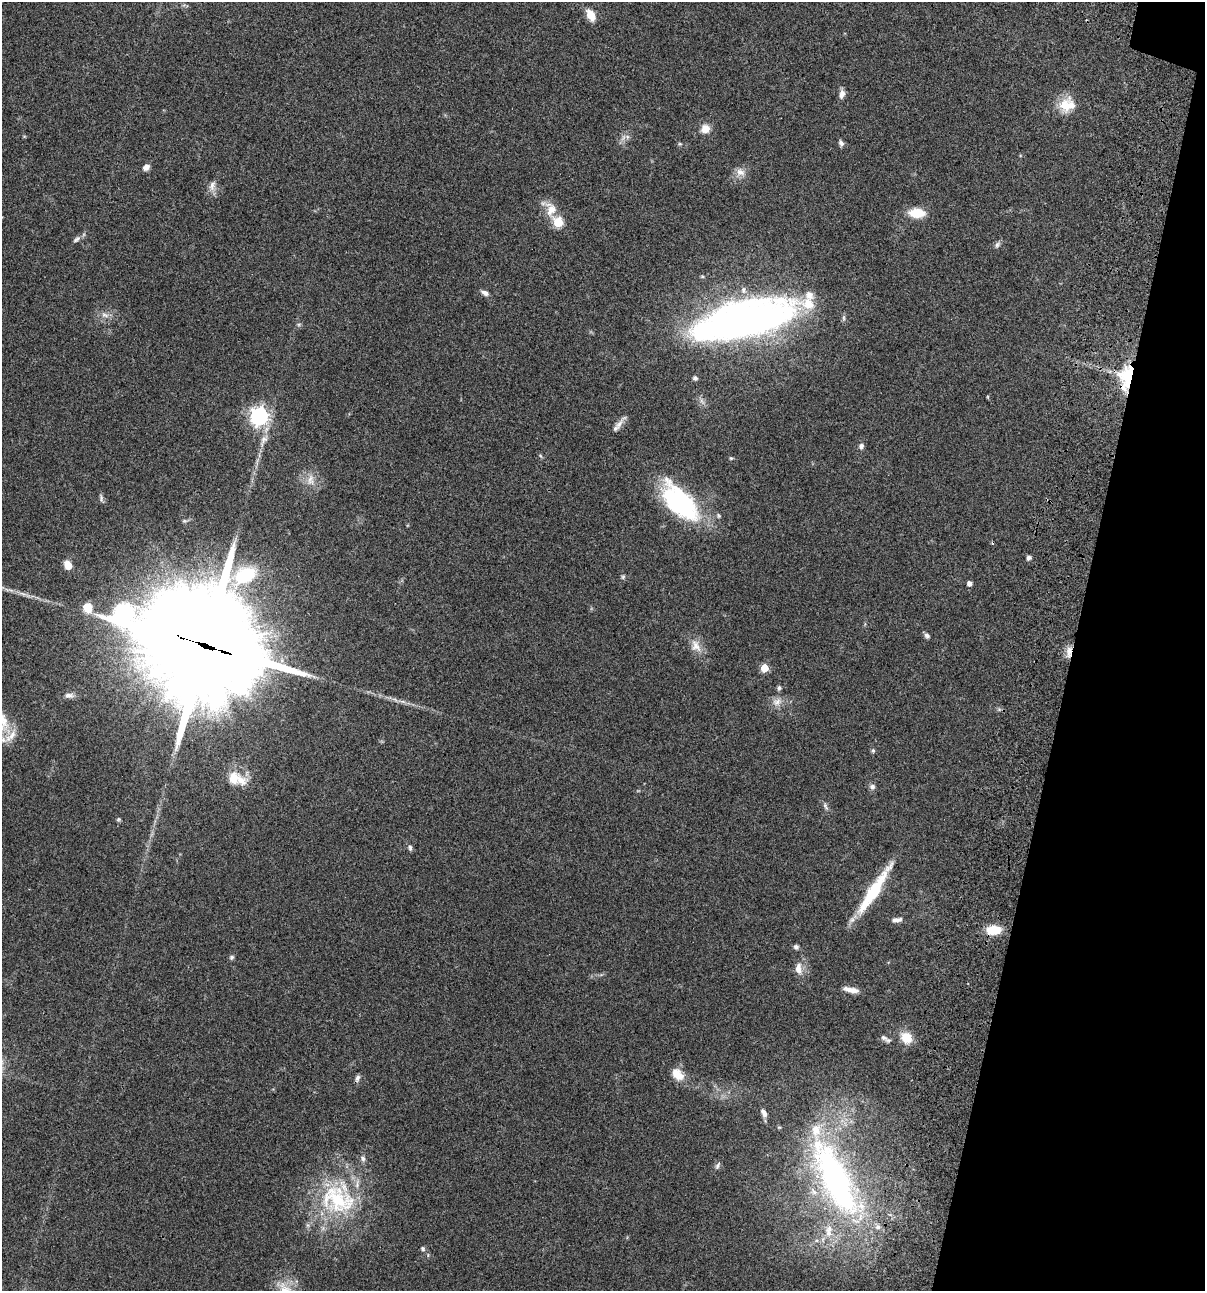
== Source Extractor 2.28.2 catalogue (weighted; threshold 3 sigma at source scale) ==
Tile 8 of 4 x 4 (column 4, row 2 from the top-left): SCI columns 3844-5046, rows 2697-3985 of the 5405 x 5390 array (HDU 1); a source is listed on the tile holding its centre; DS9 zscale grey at full resolution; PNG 1207 x 1293 px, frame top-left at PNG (2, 2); no overlay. Shown black and unused: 11% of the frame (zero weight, under 3 of 4 exposures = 9% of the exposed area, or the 3 px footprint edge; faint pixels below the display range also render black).
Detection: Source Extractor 2.28.2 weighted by HDU 2 'WHT'; one run over the whole footprint, this tile lists its part. Background 0.0467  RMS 0.0052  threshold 0.0236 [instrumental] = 3 sigma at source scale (4.5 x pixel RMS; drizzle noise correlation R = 1.50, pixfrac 1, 0.05/0.05 arcsec/px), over >= 5 px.
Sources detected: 84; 1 too faint to see at this stretch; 2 inside a brighter object's white glare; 1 cosmic-ray / hot-pixel residue — not listed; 10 inside a brighter listed object's ellipse — not listed separately; the other 70 listed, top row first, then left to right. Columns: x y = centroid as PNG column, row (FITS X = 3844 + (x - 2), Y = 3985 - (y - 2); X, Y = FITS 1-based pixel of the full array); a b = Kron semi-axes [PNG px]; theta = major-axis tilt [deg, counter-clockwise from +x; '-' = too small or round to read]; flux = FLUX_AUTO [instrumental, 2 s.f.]
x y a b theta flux
591 15 14 8 -63 6.8
842 94 11 6 82 2.8
1067 105 22 19 33 11
705 129 9 8 - 5.9
623 138 12 6 48 2.5
841 143 8 6 -74 1.4
680 144 5 5 - 0.68
146 167 8 6 44 2.5
740 172 13 13 - 4.4
212 186 16 9 81 3.4
551 209 28 16 -55 9.1
917 213 18 10 -3 11
558 222 6 5 - 27
77 239 12 6 38 1.8
997 245 10 6 55 1.5
485 293 9 5 -24 2.2
105 315 12 8 -23 3.1
749 320 75 30 11 320
299 324 6 4 18 0.73
1130 375 37 23 60 33
695 378 6 5 - 1.2
988 397 5 3 - 0.45
259 416 7 7 - 210
619 424 16 7 51 3.3
263 440 21 8 64 5.1
861 446 7 6 - 1.6
541 456 6 3 -70 0.69
731 458 6 4 -12 0.65
310 480 17 11 84 5.6
101 498 12 5 -81 1.3
680 502 52 25 -47 66
718 515 7 6 - 1.1
1029 558 5 4 - 1.9
68 565 9 7 -63 6.2
623 577 7 5 69 0.88
969 583 4 4 - 2.5
23 594 16 5 -21 2.9
88 608 13 11 -82 7.3
927 635 6 5 - 1.5
203 645 47 36 -21 14000
696 646 20 13 -63 6.3
1069 652 17 7 83 4.1
764 668 5 5 - 12
779 688 6 5 - 1.2
69 695 13 7 -2 2.3
402 701 15 4 -8 2.2
777 702 15 11 30 4.5
11 736 26 12 51 6.6
873 751 6 5 - 0.9
233 778 20 16 -88 9.4
872 787 8 8 - 1.7
825 806 14 6 -70 1.7
118 819 5 5 - 0.73
410 847 9 5 -78 1.3
874 890 56 10 57 33
897 920 14 6 9 2.7
993 930 14 9 6 13
796 947 6 6 - 1.3
232 957 6 6 - 1
798 969 16 10 -84 4.8
851 990 19 6 -11 4.5
884 1038 12 6 -27 1.9
906 1038 16 13 -45 8
678 1074 17 12 -46 7.7
357 1078 10 5 68 1.5
764 1113 11 5 -65 2.4
717 1166 11 5 62 1.5
835 1179 119 38 -63 170
338 1199 53 47 -20 63
423 1249 7 6 - 1
Overlapping masked pixels (flux is a lower limit): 4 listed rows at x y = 1130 375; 203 645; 1069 652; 993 930
Isophote crosses this tile's border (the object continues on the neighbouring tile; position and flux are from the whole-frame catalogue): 1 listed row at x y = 23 594